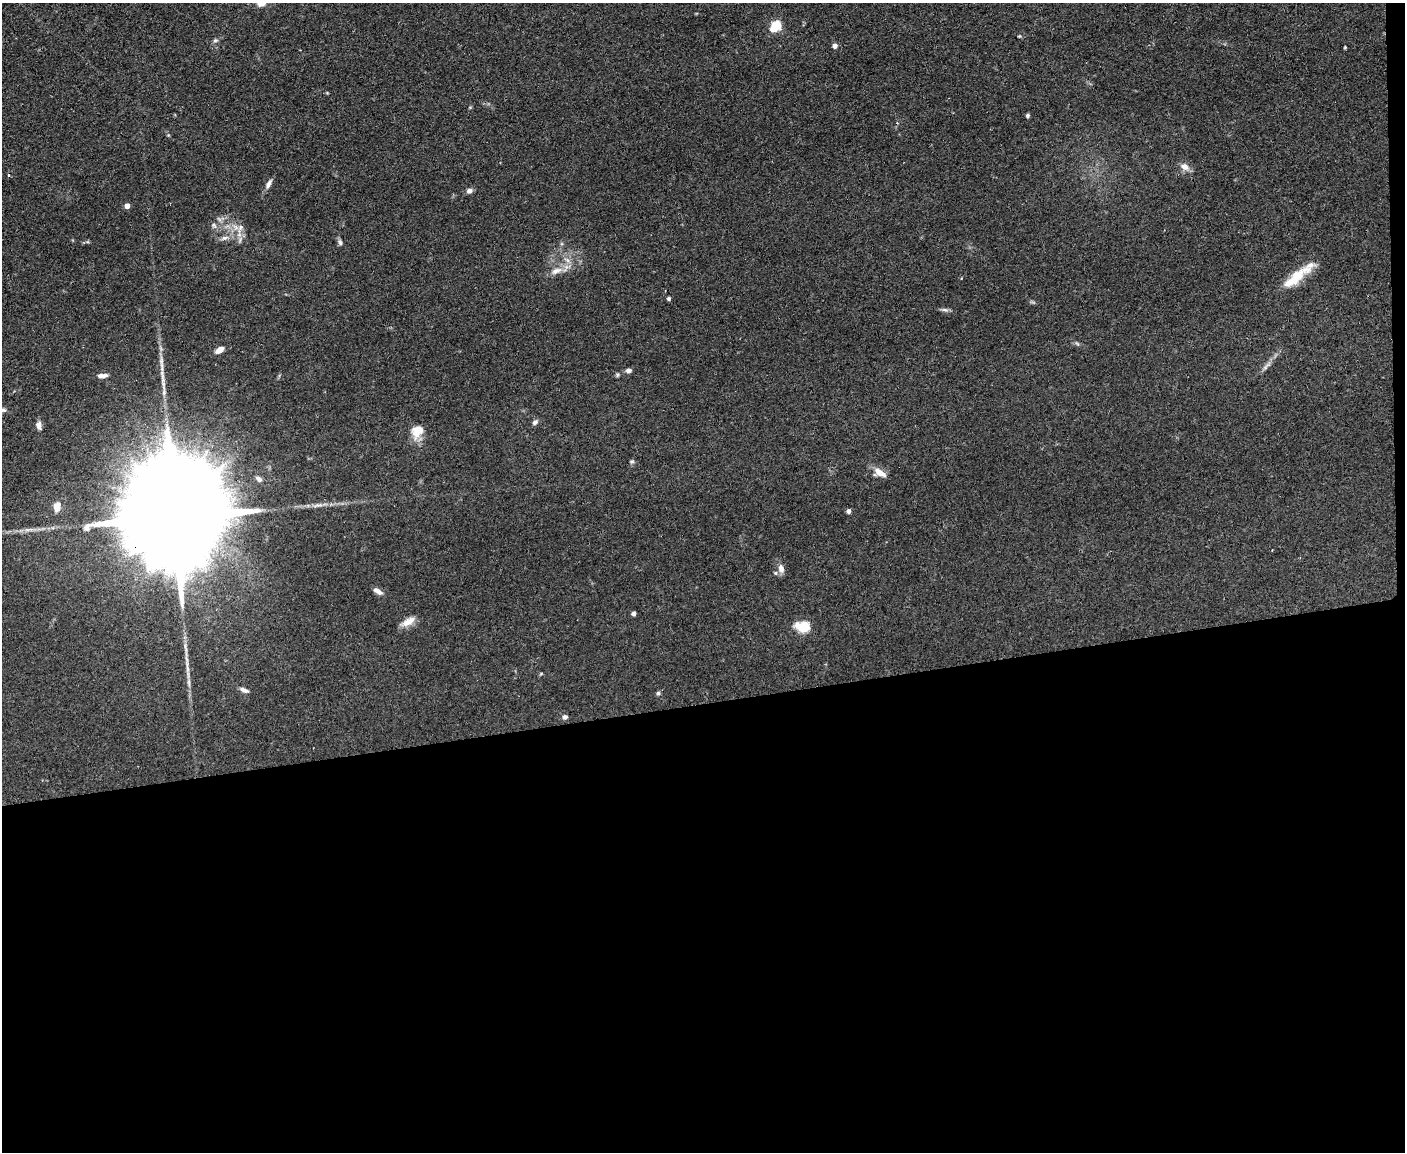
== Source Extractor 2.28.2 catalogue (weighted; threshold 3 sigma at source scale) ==
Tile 12 of 3 x 4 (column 3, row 4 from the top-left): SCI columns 2936-4338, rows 1-1150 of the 4575 x 4598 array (HDU 1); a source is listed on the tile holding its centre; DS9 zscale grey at full resolution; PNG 1407 x 1154 px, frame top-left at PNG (2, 3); no overlay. Shown black and unused: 40% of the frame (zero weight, under 2 of 3 exposures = <1% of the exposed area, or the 3 px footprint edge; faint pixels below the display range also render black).
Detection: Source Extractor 2.28.2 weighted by HDU 2 'WHT'; one run over the whole footprint, this tile lists its part. Background 0.083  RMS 0.0059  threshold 0.0264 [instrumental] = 3 sigma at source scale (4.5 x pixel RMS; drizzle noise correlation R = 1.50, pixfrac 1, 0.05/0.05 arcsec/px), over >= 5 px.
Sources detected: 50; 1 too faint to see at this stretch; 1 long thin detection or spike segment (spike, bleed or trail) — not listed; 1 inside a brighter listed object's ellipse — not listed separately; the other 47 listed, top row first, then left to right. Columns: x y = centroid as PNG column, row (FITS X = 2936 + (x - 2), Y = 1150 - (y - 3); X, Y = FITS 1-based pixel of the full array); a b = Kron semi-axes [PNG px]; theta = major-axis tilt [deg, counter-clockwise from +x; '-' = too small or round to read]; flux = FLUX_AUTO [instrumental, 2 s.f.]
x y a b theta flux
776 26 16 12 41 9.2
1019 36 5 4 - 0.62
215 40 7 5 8 1.2
835 46 6 5 - 2.3
1345 47 4 3 - 0.52
327 93 5 3 - 0.51
1028 115 5 4 - 1
1185 167 10 8 -24 4.3
269 184 13 6 59 2.7
469 191 7 6 - 2.5
127 206 4 4 - 4.3
214 225 10 7 -70 2.1
240 228 17 6 73 4.3
224 238 11 6 16 2.6
340 242 9 5 -81 1.5
567 260 10 5 -35 2.1
556 271 18 8 22 5.7
1298 276 45 10 39 19
669 299 4 4 - 1.1
944 310 11 5 -10 1.7
1077 343 7 4 -20 0.97
219 350 11 5 33 4.2
1266 367 13 6 45 2.4
629 370 5 5 - 2.3
617 375 6 5 - 0.81
102 376 12 5 5 2.9
3 410 11 6 -9 2.1
535 422 7 6 - 1.9
39 425 8 6 -87 3.5
417 431 18 14 62 8.5
632 462 7 6 - 1
879 472 16 8 -29 6.1
259 479 9 6 -35 2.1
318 505 18 5 10 3.6
57 507 11 8 82 5.5
849 511 4 4 - 2
175 518 71 21 -88 35000
1272 550 3 2 - 0.5
781 568 12 8 -78 3.3
378 591 12 6 -30 2.8
634 614 4 4 - 2.2
408 622 19 8 29 5.9
803 627 17 11 -9 13
541 674 6 3 19 0.6
244 690 10 5 -23 2.6
658 693 6 5 - 1.1
565 717 7 6 - 1.9
Overlapping masked pixels (flux is a lower limit): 1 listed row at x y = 175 518
Isophote crosses this tile's border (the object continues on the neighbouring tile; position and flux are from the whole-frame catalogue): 1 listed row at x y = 3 410